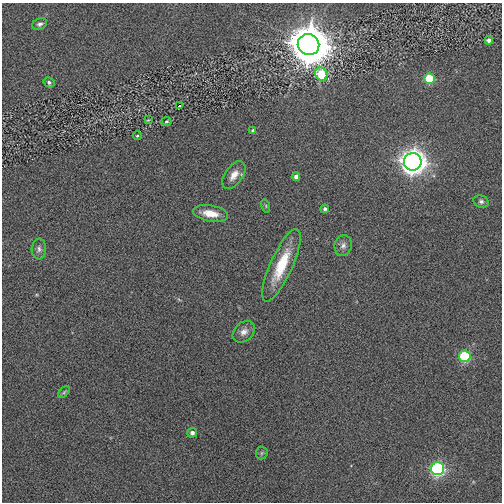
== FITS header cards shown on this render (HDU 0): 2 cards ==
NAXIS1  =                  500
NAXIS2  =                  500

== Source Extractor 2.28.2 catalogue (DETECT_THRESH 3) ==
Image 500 x 500 px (HDU 0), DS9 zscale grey, 1 PNG px = 1 image px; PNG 504 x 504 px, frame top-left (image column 1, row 500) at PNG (2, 3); each listed source drawn as its Kron ellipse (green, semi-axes under 4 px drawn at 4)
Background 0.00376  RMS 0.046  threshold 0.138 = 3 sigma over >= 5 px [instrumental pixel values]
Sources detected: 27; all 27 listed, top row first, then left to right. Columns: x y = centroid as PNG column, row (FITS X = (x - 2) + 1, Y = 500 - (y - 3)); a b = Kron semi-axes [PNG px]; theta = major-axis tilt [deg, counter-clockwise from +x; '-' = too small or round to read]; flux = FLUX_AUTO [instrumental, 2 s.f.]
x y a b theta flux
40 24 8 5 24 9.5
489 40 4 4 - 16
309 45 11 10 - 11000
321 74 7 5 -62 140
429 79 5 5 - 150
49 82 5 4 - 7.1
179 106 4 3 - 25
148 120 3 2 - 2.6
166 121 5 4 - 4.2
253 131 4 4 - 9.7
137 136 4 4 - 3.8
413 162 9 8 - 2700
234 175 16 8 55 30
296 177 4 4 - 14
481 201 8 6 -21 8.8
266 206 7 4 -73 3.9
325 209 4 4 - 8.1
210 213 18 8 -9 47
343 246 10 8 73 15
39 249 10 7 86 12
281 265 39 11 66 130
244 332 12 9 42 20
465 356 6 6 - 240
64 392 7 4 46 4.4
192 433 5 5 - 12
262 453 6 6 - 5.3
438 469 6 6 - 510